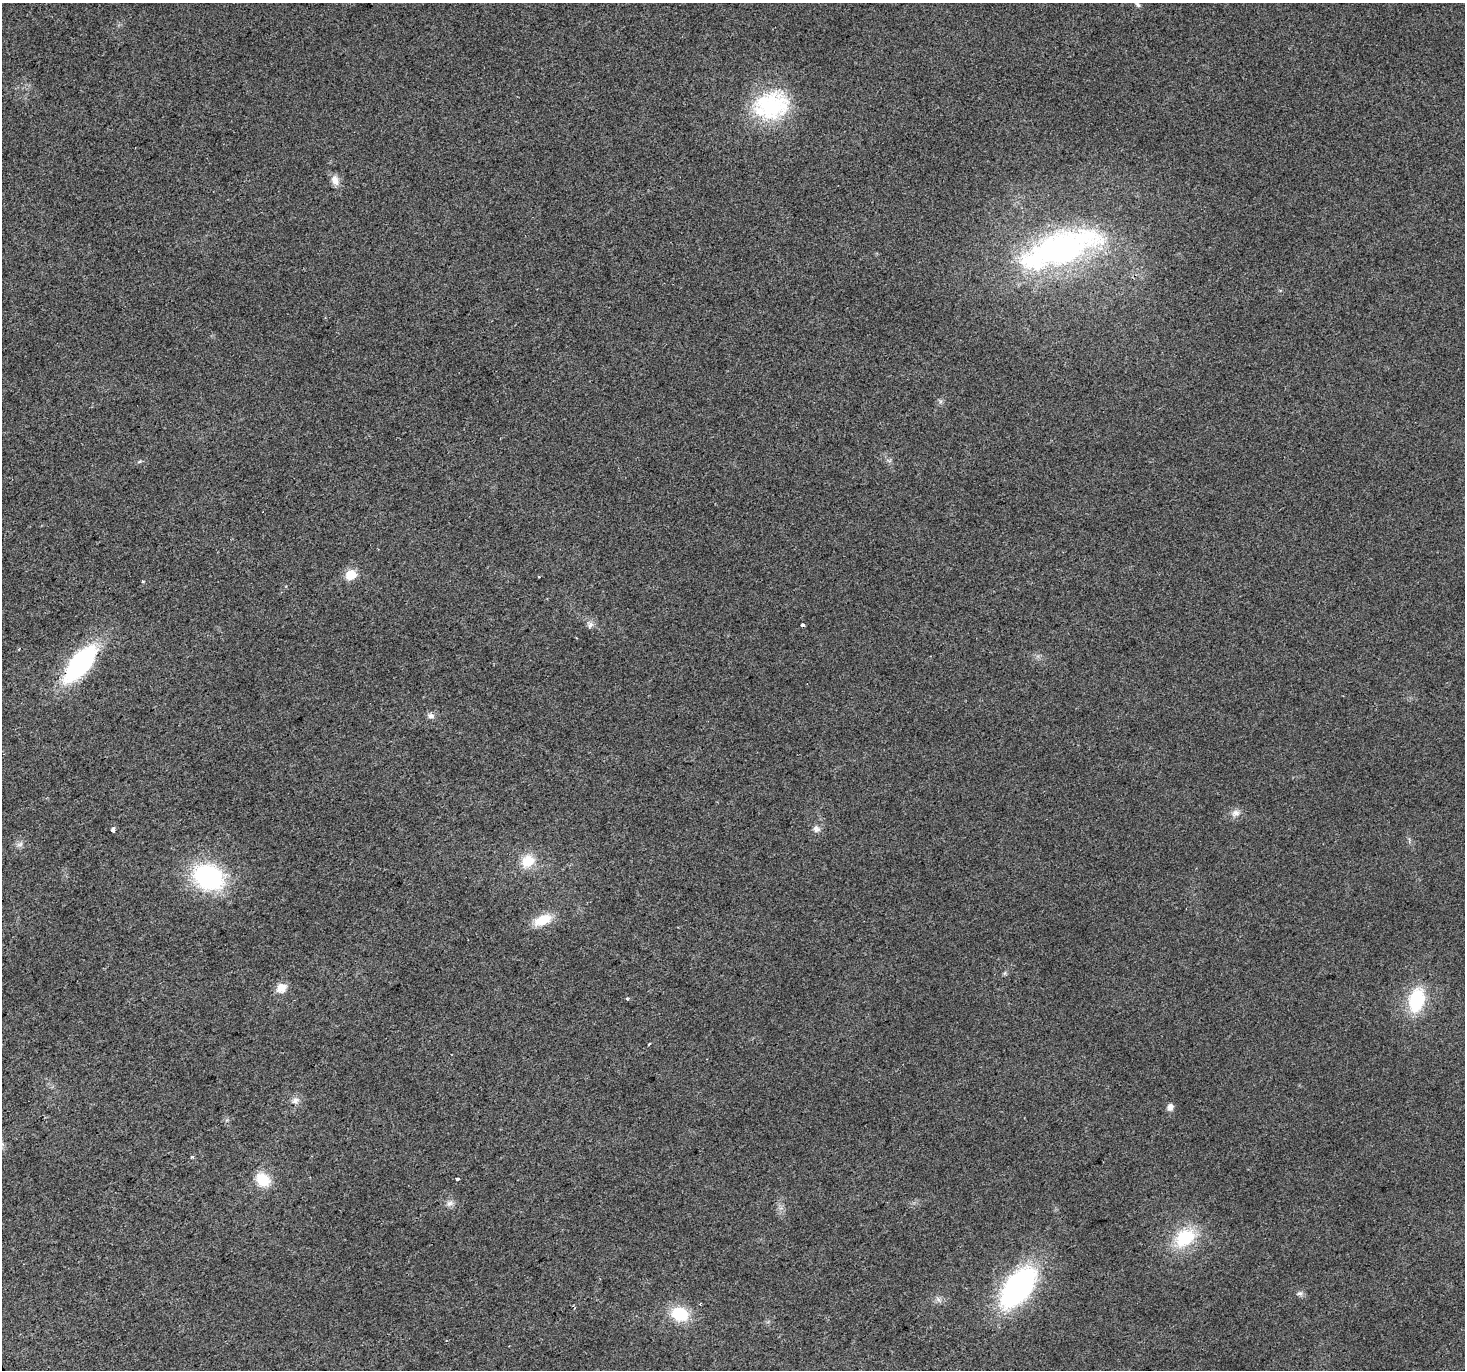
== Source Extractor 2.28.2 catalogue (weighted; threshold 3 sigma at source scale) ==
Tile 7 of 4 x 4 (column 3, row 2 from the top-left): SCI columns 2929-4391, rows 2909-4276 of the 5854 x 5756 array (HDU 1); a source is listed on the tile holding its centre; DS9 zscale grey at full resolution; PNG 1467 x 1372 px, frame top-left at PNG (2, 3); no overlay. Shown black and unused: <1% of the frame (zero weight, under 2 of 3 exposures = <1% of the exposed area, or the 3 px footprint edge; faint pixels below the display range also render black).
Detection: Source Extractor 2.28.2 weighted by HDU 2 'WHT'; one run over the whole footprint, this tile lists its part. Background 0.0237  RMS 0.0063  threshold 0.0281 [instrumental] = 3 sigma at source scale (4.5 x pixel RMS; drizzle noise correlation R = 1.50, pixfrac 1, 0.0396/0.0396 arcsec/px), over >= 5 px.
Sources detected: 36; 2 cosmic-ray / hot-pixel residue — not listed; the other 34 listed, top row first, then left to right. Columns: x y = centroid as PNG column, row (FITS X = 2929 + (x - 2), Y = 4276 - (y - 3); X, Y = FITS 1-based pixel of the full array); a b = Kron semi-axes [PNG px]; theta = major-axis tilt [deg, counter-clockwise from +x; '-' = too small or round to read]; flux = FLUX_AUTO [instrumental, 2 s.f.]
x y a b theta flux
1138 5 10 4 -45 1.2
771 106 43 35 7 59
335 180 14 9 -71 5
1060 249 83 29 20 200
139 462 6 4 20 0.87
351 574 6 5 - 33
539 577 3 3 - 1.1
143 582 4 3 - 0.96
590 625 10 7 54 2.4
80 663 34 14 50 110
431 716 10 7 -16 2.5
1235 813 12 10 12 3.9
816 829 10 9 - 2.9
113 830 4 3 - 9.1
20 844 10 6 19 2.2
528 861 16 13 38 14
209 877 27 21 -29 89
543 920 21 11 23 15
1005 973 7 4 71 0.96
281 988 13 10 34 6.7
627 999 3 3 - 1.6
1417 1000 25 16 77 36
649 1044 3 2 - 0.85
295 1100 11 8 27 3.4
1170 1107 9 7 80 2.8
192 1157 5 4 - 0.77
457 1179 3 3 - 6.1
263 1180 16 13 -42 15
450 1203 10 8 11 2.9
1185 1238 26 19 37 31
1018 1287 40 21 52 140
1300 1293 8 6 13 1.7
700 1304 3 3 - 0.9
680 1314 18 14 -16 24
Overlapping masked pixels (flux is a lower limit): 1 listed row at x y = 80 663